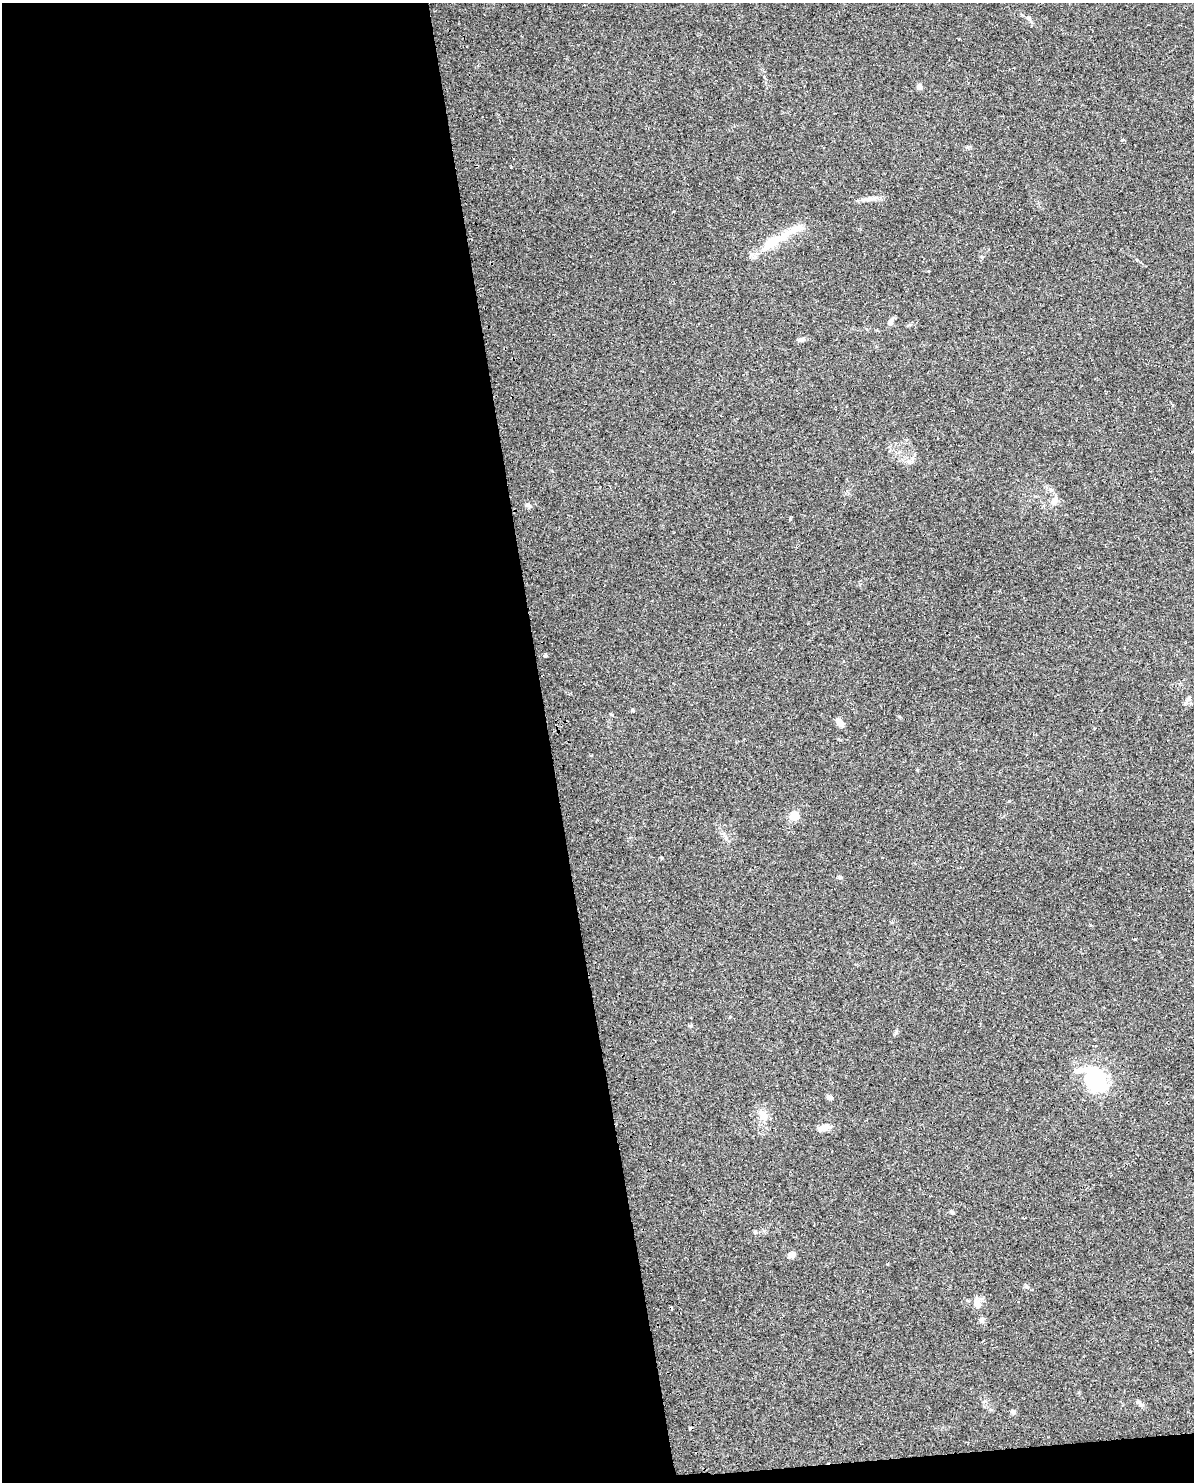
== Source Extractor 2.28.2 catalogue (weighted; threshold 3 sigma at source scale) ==
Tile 9 of 4 x 3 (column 1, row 3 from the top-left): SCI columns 32-1223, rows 71-1550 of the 4828 x 4534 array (HDU 1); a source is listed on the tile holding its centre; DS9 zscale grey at full resolution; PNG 1196 x 1484 px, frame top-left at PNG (2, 3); no overlay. Shown black and unused: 47% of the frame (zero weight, under 2 of 3 exposures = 2% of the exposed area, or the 3 px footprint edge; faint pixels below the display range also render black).
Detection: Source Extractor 2.28.2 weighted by HDU 2 'WHT'; one run over the whole footprint, this tile lists its part. Background 0.0735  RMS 0.009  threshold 0.0404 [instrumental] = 3 sigma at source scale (4.5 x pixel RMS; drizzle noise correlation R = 1.50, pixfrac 1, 0.0396/0.0396 arcsec/px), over >= 5 px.
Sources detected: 31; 1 inside a brighter object's white glare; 2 cosmic-ray / hot-pixel residue — not listed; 1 inside a brighter listed object's ellipse — not listed separately; the other 27 listed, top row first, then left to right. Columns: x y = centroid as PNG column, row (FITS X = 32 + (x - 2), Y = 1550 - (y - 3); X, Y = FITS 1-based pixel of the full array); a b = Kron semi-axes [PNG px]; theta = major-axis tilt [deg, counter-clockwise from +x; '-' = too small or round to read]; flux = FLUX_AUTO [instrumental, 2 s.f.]
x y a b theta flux
919 87 8 6 -58 2.5
1123 140 5 2 - 0.9
866 199 19 5 6 5.2
771 242 35 13 35 22
891 322 10 6 72 2.9
801 339 9 6 8 2.5
1054 500 13 7 59 4.5
529 505 9 5 -32 2.2
545 655 3 3 - 11
632 710 5 4 - 1.2
840 723 11 7 -50 5.1
1009 801 4 3 - 0.8
794 815 5 5 - 34
726 838 7 4 -89 1.8
839 877 6 4 -16 1.5
1096 1079 14 9 -43 130
829 1097 7 5 -30 2.4
763 1115 16 10 -68 10
824 1127 18 7 15 5.8
952 1212 6 4 -31 1.5
755 1232 5 5 - 1.3
791 1255 9 7 29 3.9
1026 1287 7 4 -1 1.5
977 1303 14 10 79 6.8
982 1320 7 7 - 2.4
1141 1404 7 5 -30 2
1013 1412 7 6 - 1.6
Unlisted compact peaks at least as high as the median listed source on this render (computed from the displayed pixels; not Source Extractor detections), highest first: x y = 790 519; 1029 19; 896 1031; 1022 15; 611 714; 662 858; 511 167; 1090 925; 887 1264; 909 462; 982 257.